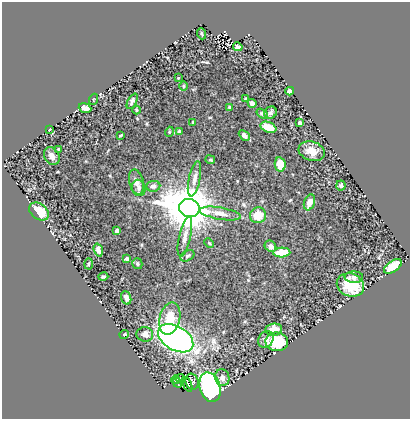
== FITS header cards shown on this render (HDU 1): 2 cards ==
NAXIS1  =                  408
NAXIS2  =                  417

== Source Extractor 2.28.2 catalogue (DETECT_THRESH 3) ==
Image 408 x 417 px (HDU 1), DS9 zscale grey, 1 PNG px = 1 image px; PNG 412 x 421 px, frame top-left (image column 1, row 417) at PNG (2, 2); each listed source drawn as its Kron ellipse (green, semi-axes under 4 px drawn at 4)
Background 0.72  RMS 0.013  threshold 0.0397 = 3 sigma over >= 5 px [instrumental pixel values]
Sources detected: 66; all 66 listed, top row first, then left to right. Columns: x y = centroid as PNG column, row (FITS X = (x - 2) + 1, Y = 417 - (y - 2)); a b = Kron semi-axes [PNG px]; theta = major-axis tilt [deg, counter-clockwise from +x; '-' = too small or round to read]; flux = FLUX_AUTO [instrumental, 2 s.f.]
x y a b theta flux
202 34 5 3 - 0.96
238 47 5 3 - 2.3
178 78 4 3 - 0.59
183 86 5 3 - 0.89
290 91 4 4 - 5.2
246 98 3 2 - 0.71
94 99 5 3 - 0.71
132 101 8 4 63 2.1
252 103 4 4 - 2.5
229 107 3 3 - 0.77
85 108 6 4 -20 6.5
137 110 4 3 - 0.95
262 113 6 4 -36 1.3
271 113 6 5 - 2.1
193 122 3 2 - 0.94
300 123 3 3 - 3.6
268 127 8 5 -22 14
49 130 4 3 - 2.4
179 131 4 4 - 1.1
169 132 5 3 - 0.74
121 135 4 2 - 0.82
244 135 6 4 -43 2.9
59 149 3 3 - 1.4
312 151 13 9 -17 9.6
52 156 9 7 -57 4.7
210 160 5 3 - 0.9
280 164 7 5 -78 11
194 179 18 6 78 5.2
136 182 13 7 -76 4
341 185 5 4 - 1.6
153 186 7 5 8 2.5
139 188 8 6 -75 3.1
309 202 8 5 70 6
189 208 10 9 - 3800
39 211 11 7 -35 19
220 214 20 6 -10 7.1
258 215 8 7 - 14
117 231 4 3 - 2
185 236 20 5 77 5.7
209 243 5 3 - 0.79
270 246 6 5 - 3.2
98 250 6 4 -72 3.7
282 252 8 5 3 18
187 256 7 5 31 1.9
127 259 4 3 - 1.7
88 264 5 3 - 0.93
137 264 5 5 - 1.3
393 266 10 5 36 23
103 277 5 4 - 1.6
354 277 9 5 -1 2.6
350 285 14 11 -22 21
126 298 7 5 -71 4.6
170 318 16 10 76 17
274 329 8 6 7 12
124 334 4 3 - 1.2
145 334 8 7 - 3.8
176 338 19 12 -30 340
266 339 9 7 60 3.8
277 342 11 9 -5 31
222 377 8 7 - 3.8
181 379 5 2 - 0.96
176 380 4 2 - 0.69
192 382 8 6 -74 2.1
177 383 5 2 - 0.8
187 384 8 4 -67 1.7
210 387 15 10 -73 200